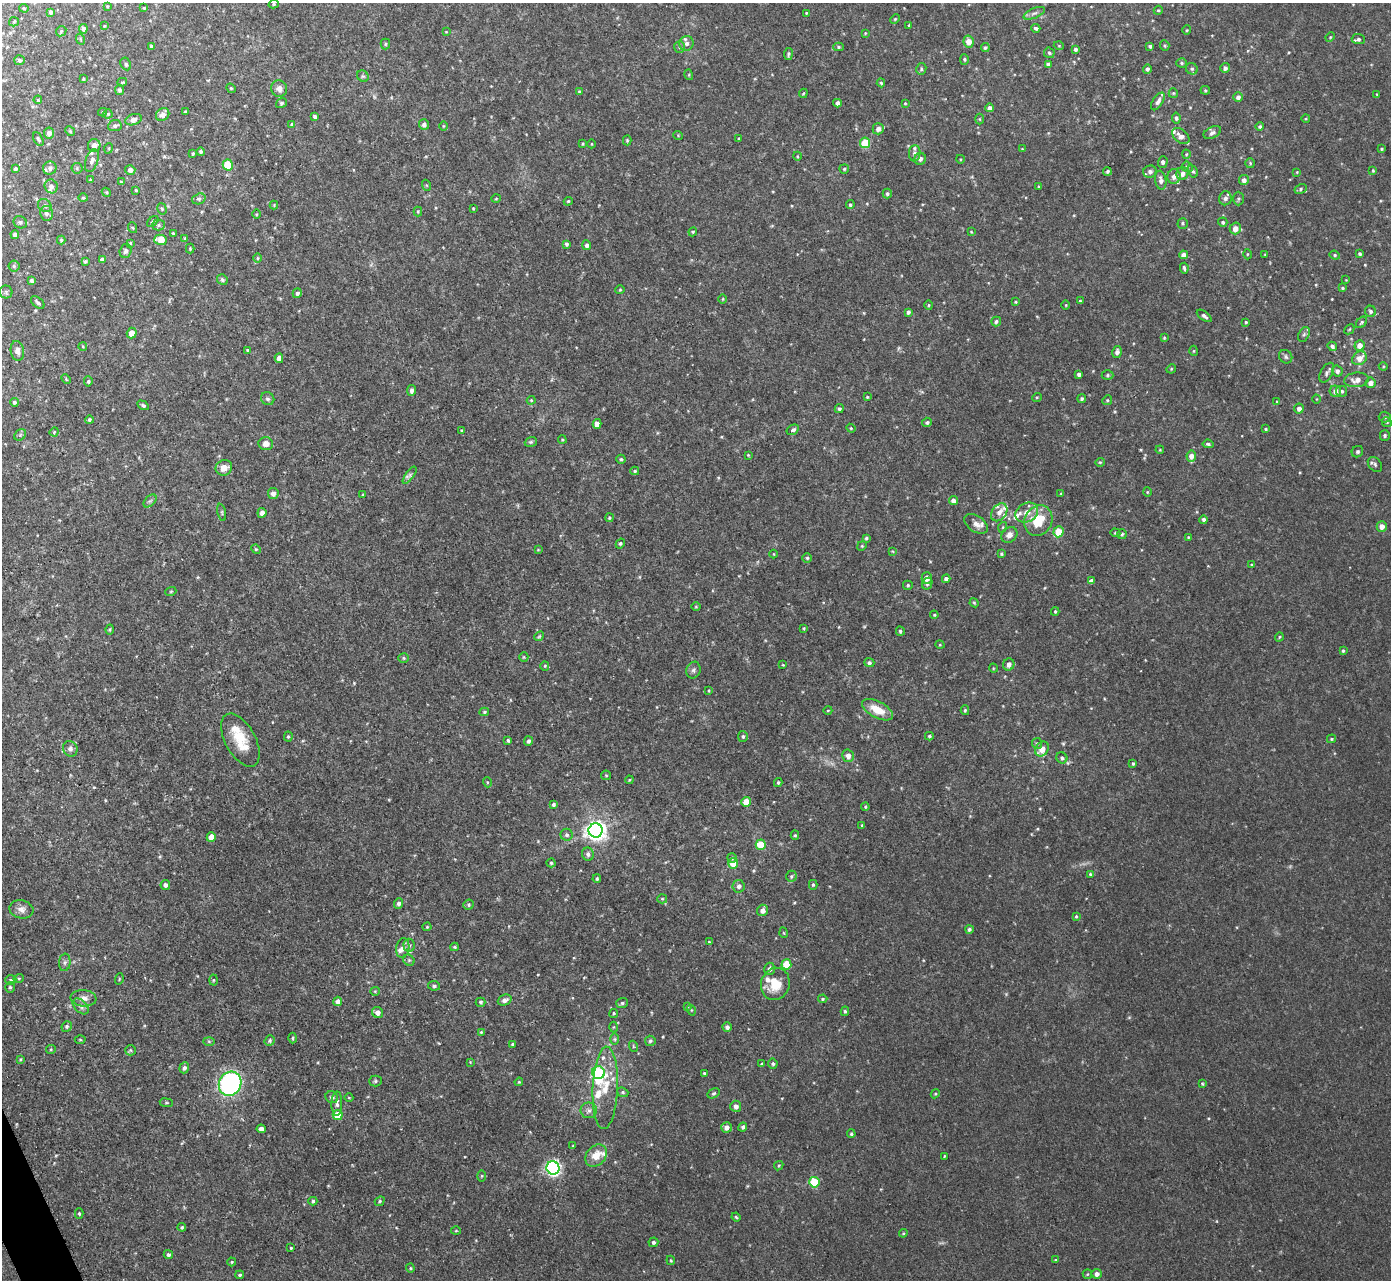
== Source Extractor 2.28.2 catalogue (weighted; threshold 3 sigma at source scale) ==
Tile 7 of 4 x 4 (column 3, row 2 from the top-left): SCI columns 2848-4236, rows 2711-3988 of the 5691 x 5723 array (HDU 1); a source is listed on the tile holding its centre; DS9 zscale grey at full resolution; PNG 1393 x 1282 px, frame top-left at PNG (2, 3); each listed source drawn as its Kron ellipse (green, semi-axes under 4 px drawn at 4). Shown black and unused: <1% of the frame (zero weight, under 2 of 3 exposures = <1% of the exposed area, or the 3 px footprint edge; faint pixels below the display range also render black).
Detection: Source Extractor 2.28.2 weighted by HDU 2 'WHT'; one run over the whole footprint, this tile lists its part. Background 0.0367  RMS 0.008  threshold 0.0362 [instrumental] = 3 sigma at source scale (4.5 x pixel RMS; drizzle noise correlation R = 1.50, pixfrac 1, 0.05/0.05 arcsec/px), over >= 5 px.
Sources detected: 481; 2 too faint to see at this stretch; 1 inside a brighter object's white glare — neither listed nor drawn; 25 inside a brighter listed object's ellipse — not listed separately; the other 453 listed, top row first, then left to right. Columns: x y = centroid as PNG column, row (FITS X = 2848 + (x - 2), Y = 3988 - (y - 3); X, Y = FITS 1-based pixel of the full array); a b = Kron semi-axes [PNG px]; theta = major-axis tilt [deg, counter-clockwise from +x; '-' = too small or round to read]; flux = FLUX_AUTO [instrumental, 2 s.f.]
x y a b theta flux
274 4 5 4 - 1
107 6 4 3 - 0.73
24 8 5 4 - 1
144 8 3 3 - 0.83
1158 10 5 4 - 0.92
50 12 4 3 - 1.9
806 13 3 3 - 0.63
1034 13 11 5 23 2.5
895 19 5 3 - 0.78
14 22 5 4 - 0.95
909 25 3 3 - 0.8
104 26 4 3 - 0.63
1036 28 4 3 - 1.5
83 29 4 4 - 2.9
1187 30 4 4 - 0.91
61 31 6 4 46 1.2
446 32 4 4 - 0.66
865 33 3 3 - 0.61
1330 37 5 4 - 0.82
80 39 5 3 - 0.74
1358 39 7 5 -4 2.1
969 41 6 5 - 8.7
686 43 7 7 - 2.7
385 44 5 5 - 1
1165 45 5 4 - 1
1059 46 5 3 - 0.67
1150 46 4 3 - 1.7
152 47 4 3 - 2.1
680 47 6 5 - 1.5
838 47 5 4 - 1.2
985 48 4 4 - 1.6
1075 49 4 3 - 1.5
1049 53 5 5 - 1.4
788 54 6 4 81 1.5
964 59 5 4 - 1.1
19 60 5 5 - 1.7
1182 63 5 4 - 1.1
126 64 7 5 -63 1.8
1048 64 4 4 - 1.9
1225 68 5 4 - 2.5
921 69 6 5 - 1.5
1147 69 5 4 - 1.9
1192 69 6 5 - 1.4
689 75 5 3 - 0.83
363 76 6 5 - 1.4
83 79 3 2 - 0.81
122 82 5 3 - 0.97
881 83 4 4 - 1.1
231 88 5 4 - 0.94
279 89 8 8 - 3.9
119 90 5 4 - 1.7
1205 90 4 4 - 0.87
579 92 3 2 - 0.84
803 93 5 3 - 0.9
1173 93 5 4 - 0.94
1377 94 3 3 - 0.65
1238 97 5 5 - 3
38 100 4 3 - 0.72
1158 101 10 5 57 2.9
281 103 5 4 - 1.1
837 103 4 4 - 3.5
905 103 4 4 - 0.81
990 108 4 4 - 3.5
102 112 4 4 - 0.96
185 112 3 3 - 1
108 114 4 4 - 1
163 115 7 6 - 4.9
315 117 4 3 - 2
1176 118 5 4 - 1.5
979 119 5 3 - 0.75
1306 119 4 3 - 0.66
133 120 8 5 19 3
292 124 4 4 - 1.4
424 124 5 5 - 2.7
115 126 7 5 7 1.8
443 126 4 3 - 0.67
1260 127 4 4 - 1.3
878 129 6 5 - 4.1
70 131 5 4 - 1
1212 132 9 5 25 2.4
49 133 5 5 - 4.6
678 135 5 3 - 0.66
1181 136 10 6 -40 6.2
38 139 7 3 -60 1.3
739 139 3 3 - 0.94
627 140 5 4 - 0.9
865 143 5 5 - 33
583 144 4 3 - 0.84
592 144 4 3 - 0.53
94 146 6 6 - 5.4
109 148 5 3 - 0.68
1022 149 4 3 - 0.58
1382 149 4 3 - 1
201 152 4 4 - 1.3
193 153 3 3 - 1
915 153 8 5 87 3
1186 154 4 4 - 0.77
797 156 4 3 - 0.71
920 159 6 5 - 2.8
960 159 4 3 - 0.65
92 160 12 6 70 3.3
1163 162 5 5 - 2.3
1250 163 5 5 - 1.1
228 165 5 5 - 29
1187 167 5 5 - 1.4
50 168 7 6 - 2.4
77 168 5 5 - 1.2
15 169 4 3 - 1.6
844 169 5 4 - 1.1
130 170 5 5 - 3.4
1107 171 4 4 - 1.3
1193 171 6 4 -61 1.2
1373 171 4 3 - 0.74
1150 172 7 6 - 3.2
1297 172 4 3 - 0.67
1182 174 6 6 - 4.3
1174 176 7 6 - 4.2
91 180 3 3 - 1.5
1161 180 9 5 -80 3.8
1244 180 5 5 - 3
121 182 3 3 - 0.97
426 185 5 3 - 0.85
51 186 7 6 - 3.8
1039 187 3 3 - 0.87
1300 189 6 4 30 1.4
136 190 3 3 - 0.75
106 192 5 3 - 0.82
887 194 5 4 - 1.6
83 198 4 4 - 0.93
1225 198 7 6 - 2.6
199 199 7 5 20 1.9
496 199 5 3 - 0.66
1238 199 7 5 89 1.5
568 201 4 4 - 0.91
45 205 7 6 - 2
274 205 4 4 - 0.68
850 205 4 4 - 1.4
473 208 3 2 - 0.6
162 209 6 4 -73 1.2
418 211 5 4 - 0.79
46 213 7 6 - 2.9
256 214 5 3 - 0.76
153 221 7 3 42 1.1
20 222 7 6 - 2
1223 222 4 4 - 1.5
1183 223 5 5 - 1.3
158 225 6 5 - 1.7
133 228 5 3 - 0.88
1235 228 6 5 - 6.3
693 232 4 4 - 0.87
971 232 4 3 - 0.64
173 233 3 3 - 0.93
15 235 4 4 - 3.4
185 238 4 3 - 0.97
61 240 4 4 - 1
161 240 6 5 - 12
130 243 4 3 - 0.87
566 244 4 4 - 1.4
587 245 5 4 - 2.3
190 249 5 4 - 0.86
126 251 7 6 - 2.2
1247 254 5 3 - 0.68
1360 254 3 3 - 1.4
1183 255 4 4 - 4.2
1265 255 4 3 - 0.62
1335 255 5 4 - 0.99
257 258 5 3 - 0.77
102 260 4 4 - 2.2
85 261 3 3 - 1.1
14 266 5 5 - 1.3
1184 268 5 3 - 1.4
31 280 4 4 - 1.8
222 280 6 5 - 1.7
1346 280 3 3 - 0.55
1342 288 4 3 - 1.1
620 290 4 4 - 0.87
6 292 6 6 - 1.4
297 293 5 4 - 1.6
723 299 4 3 - 0.64
1080 301 3 3 - 0.92
1015 302 3 3 - 0.74
38 303 8 5 -41 1.8
929 305 5 3 - 0.82
1066 305 5 3 - 0.68
1370 311 6 5 - 1.8
908 312 4 3 - 1.9
1204 316 9 4 -37 2.1
996 321 5 4 - 1.5
1246 322 3 2 - 0.77
1362 322 6 4 43 1.4
1349 329 6 3 45 0.8
132 333 5 5 - 7.5
1304 335 8 5 62 1.7
1164 338 4 4 - 0.8
1359 345 5 5 - 5.8
1332 346 5 4 - 1.7
83 347 4 3 - 0.62
247 350 4 3 - 0.87
17 351 10 6 -82 3.4
1194 351 5 3 - 0.76
1117 352 6 4 76 2.4
1286 357 7 6 - 1.7
279 358 5 4 - 4.4
1359 358 8 6 39 7
1383 366 4 4 - 0.79
1171 369 5 4 - 0.81
1337 371 5 5 - 3.2
1327 373 11 6 60 2.2
1079 374 4 4 - 2.2
1108 375 6 4 1 1.3
66 379 5 3 - 0.79
1357 380 12 7 6 6.6
88 381 5 4 - 1.3
1370 383 5 5 - 5.2
412 390 5 4 - 2.8
1335 391 6 5 - 4
1342 391 5 5 - 2
867 397 4 4 - 0.73
1037 397 5 3 - 0.77
268 399 7 6 - 1.9
1082 399 4 4 - 1.4
1316 399 4 3 - 0.54
531 400 4 4 - 0.81
1107 400 5 4 - 1
14 402 4 4 - 1.2
1277 402 4 3 - 0.8
143 405 6 4 -31 1.4
839 409 5 4 - 1.3
1299 409 5 5 - 3.5
1385 417 6 5 - 1.6
89 420 4 4 - 1.4
927 422 5 4 - 1.6
1387 422 5 4 - 1
597 424 5 4 - 6.3
851 428 4 4 - 0.81
1266 429 4 3 - 1
462 430 4 3 - 0.9
793 430 6 4 31 2.1
54 432 5 3 - 0.78
20 435 6 5 - 1.2
1385 435 5 5 - 1.5
562 440 4 3 - 0.85
531 442 6 4 20 1.3
266 444 7 6 - 5.3
1208 444 5 3 - 1.4
1160 450 4 3 - 0.69
1357 452 6 5 - 1.3
748 455 4 3 - 0.72
1191 456 5 5 - 5.4
621 459 4 4 - 1.3
1100 462 5 4 - 0.89
1375 464 8 6 -48 2.1
224 468 8 7 - 6.7
635 471 4 3 - 1.2
410 475 10 4 54 2
1147 492 4 4 - 0.84
273 493 5 5 - 3.8
1061 494 4 4 - 0.73
363 495 4 2 - 0.58
150 501 8 4 44 1.8
953 501 4 4 - 3.9
222 512 8 3 -78 1.1
999 512 10 7 51 5
1027 512 12 9 29 7.2
262 513 5 4 - 3.8
609 518 4 4 - 0.99
1038 520 16 13 62 24
1204 520 4 3 - 2.2
976 524 13 8 -35 4.5
1382 526 5 5 - 4.9
1003 527 5 3 - 0.86
1058 532 5 5 - 19
1115 533 5 4 - 0.97
1122 534 5 5 - 1.3
1009 535 9 7 42 4.5
1188 537 4 3 - 0.72
866 538 4 4 - 1.4
620 543 5 4 - 1.2
862 546 5 4 - 0.92
256 549 5 4 - 1
538 550 4 3 - 0.66
892 551 4 2 - 0.62
774 554 4 3 - 0.58
1001 554 4 3 - 1
807 558 4 4 - 1.2
1251 564 4 3 - 0.56
927 578 6 5 - 6.9
946 579 4 4 - 2.6
1091 581 4 4 - 3.2
927 584 6 5 - 1.7
908 585 5 4 - 1.2
171 591 5 3 - 0.81
974 603 4 4 - 0.82
696 607 5 3 - 0.76
1055 611 4 3 - 0.97
934 615 4 3 - 0.83
804 628 3 3 - 0.79
110 629 5 4 - 0.92
900 631 4 4 - 1.5
539 636 5 4 - 0.9
1279 637 5 3 - 0.73
940 645 5 3 - 0.67
1343 651 4 3 - 1.1
524 657 5 4 - 0.96
404 658 5 4 - 1.2
869 663 5 4 - 1.7
783 665 4 3 - 0.64
1009 665 6 5 - 4
545 666 5 4 - 0.84
993 668 5 3 - 0.65
693 670 8 7 - 2.3
709 690 4 2 - 0.66
828 710 4 3 - 0.6
877 710 17 8 -27 15
965 710 5 4 - 0.95
484 712 5 4 - 1.1
288 736 5 4 - 1.1
743 736 5 5 - 1.6
929 736 4 4 - 1.1
1332 739 4 4 - 1.1
240 740 29 15 -61 22
508 740 4 3 - 1.3
528 741 5 4 - 1.9
1037 743 5 5 - 1.5
70 749 8 7 - 2.9
1042 749 8 6 55 9.4
848 756 6 5 - 4.8
1062 758 6 5 - 1.8
1133 763 3 3 - 1.1
606 775 5 4 - 1
629 780 4 3 - 0.76
487 782 5 3 - 0.75
778 783 4 3 - 0.95
746 802 5 4 - 10
553 804 4 4 - 1.7
865 807 4 3 - 0.84
862 825 3 3 - 0.88
596 830 7 7 - 530
567 835 6 6 - 1.8
795 835 4 4 - 1
211 837 5 4 - 8.6
761 845 5 5 - 25
588 854 6 6 - 2.5
732 858 5 4 - 1.3
551 863 4 4 - 1.1
733 863 5 5 - 14
1090 874 3 3 - 0.93
791 876 6 5 - 1.4
597 878 4 3 - 0.98
165 885 5 5 - 2.3
813 885 5 4 - 1.1
739 886 6 6 - 2.5
662 899 5 4 - 0.97
398 903 5 4 - 2.2
469 905 5 5 - 1.2
21 909 12 9 -14 4.6
762 910 6 5 - 4.2
1076 916 4 3 - 0.91
427 927 4 4 - 0.86
969 929 4 4 - 1.7
784 933 5 3 - 0.69
709 942 3 3 - 0.7
409 945 6 5 - 2.1
455 947 4 4 - 0.98
403 948 10 6 81 4.3
409 960 6 5 - 1.3
65 962 9 5 83 2.3
786 964 5 5 - 25
769 969 6 5 - 2.7
19 978 5 3 - 0.84
119 979 6 3 72 0.83
11 980 6 5 - 1.3
213 980 5 3 - 0.76
775 984 16 14 73 18
434 986 6 5 - 1.7
10 987 5 4 - 1.1
375 991 4 4 - 0.81
84 998 13 8 -6 4.8
823 999 4 4 - 1.1
505 1000 7 5 23 3.2
338 1001 5 4 - 4.1
481 1002 5 4 - 1.4
622 1003 6 5 - 1.5
81 1006 9 6 -45 2.8
687 1007 4 3 - 0.73
691 1010 5 3 - 0.76
845 1011 5 4 - 1.4
378 1013 6 5 - 3.7
614 1013 4 4 - 1.2
67 1026 5 5 - 1.5
614 1027 5 3 - 0.73
727 1027 4 4 - 2.9
481 1032 4 4 - 0.87
293 1038 5 3 - 0.93
615 1039 6 4 90 1.1
80 1040 5 3 - 0.79
209 1041 6 4 -1 0.97
270 1041 5 5 - 1.5
650 1041 5 5 - 1.5
512 1044 4 3 - 1
633 1046 5 3 - 0.72
51 1049 5 4 - 0.98
131 1050 5 5 - 1.1
20 1059 3 3 - 0.79
470 1062 4 4 - 0.62
762 1064 3 3 - 0.99
773 1064 5 5 - 1.7
184 1068 6 4 69 2
598 1073 6 6 - 62
704 1073 4 4 - 1
375 1081 6 5 - 1.3
519 1082 4 3 - 0.84
230 1084 12 11 - 150
1202 1084 4 3 - 0.8
605 1088 41 12 88 24
623 1092 6 4 -22 1.3
714 1093 7 4 30 1.3
935 1094 5 3 - 0.79
332 1097 6 5 - 2.3
349 1098 4 3 - 0.6
166 1103 6 3 -8 0.93
337 1103 12 5 89 2.8
736 1106 5 5 - 4
589 1110 8 8 - 3.3
338 1115 5 5 - 16
743 1127 4 4 - 1.8
726 1128 5 5 - 4
261 1129 4 4 - 3.6
851 1134 4 4 - 1.2
573 1146 4 3 - 0.65
596 1156 12 9 48 10
944 1156 4 2 - 0.68
779 1166 5 3 - 0.85
553 1168 6 6 - 230
482 1176 5 3 - 0.82
814 1182 5 5 - 41
313 1201 4 4 - 1.5
380 1201 5 4 - 1
79 1213 5 4 - 0.94
736 1217 4 3 - 0.96
182 1227 4 4 - 0.88
456 1231 5 3 - 0.73
903 1233 4 4 - 0.89
653 1242 5 5 - 1.8
291 1248 3 3 - 0.86
168 1255 5 4 - 1.8
671 1260 5 4 - 0.93
1056 1260 4 3 - 0.84
232 1262 4 4 - 0.82
410 1268 4 4 - 0.81
1087 1274 5 4 - 0.94
1097 1274 5 5 - 3.5
240 1275 4 4 - 1.3
Isophote crosses this tile's border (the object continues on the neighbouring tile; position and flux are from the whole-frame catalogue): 1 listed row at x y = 1385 417